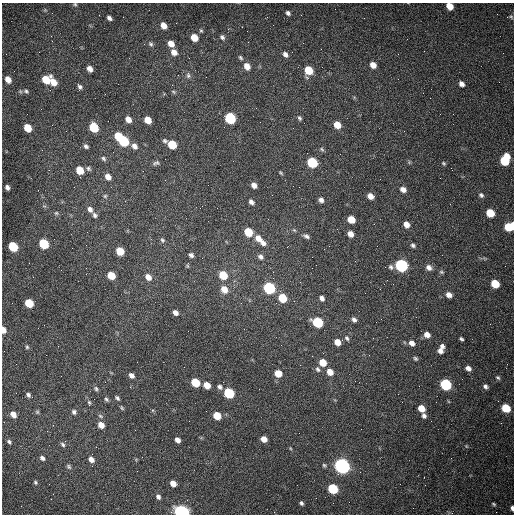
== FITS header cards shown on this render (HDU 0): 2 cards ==
NAXIS1  =                  512 /fastest changing axis
NAXIS2  =                  512 /next to fastest changing axis

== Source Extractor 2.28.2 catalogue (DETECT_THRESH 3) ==
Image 512 x 512 px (HDU 0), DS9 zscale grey, 1 PNG px = 1 image px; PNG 516 x 516 px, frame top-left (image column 1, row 512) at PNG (2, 3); no overlay
Background 1490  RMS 22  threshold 66.6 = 3 sigma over >= 5 px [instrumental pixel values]
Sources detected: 166; all 166 listed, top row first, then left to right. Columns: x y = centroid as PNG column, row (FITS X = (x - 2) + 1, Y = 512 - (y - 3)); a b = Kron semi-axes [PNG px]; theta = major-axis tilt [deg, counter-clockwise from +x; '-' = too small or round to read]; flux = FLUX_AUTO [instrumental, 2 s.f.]
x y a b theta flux
75 4 5 5 - 2100
450 6 6 5 - 17000
45 10 5 5 - 1700
288 13 4 4 - 3500
511 17 6 4 -43 1900
109 18 5 4 - 4900
164 25 7 5 -55 12000
201 30 5 4 - 1900
51 36 2 2 - 1400
194 37 6 5 - 22000
222 37 6 4 -50 3600
151 44 7 5 -49 3400
171 44 7 5 -47 14000
174 52 7 6 - 11000
285 54 6 5 - 5500
240 58 7 5 -51 2700
373 65 6 5 - 11000
247 66 7 6 - 14000
90 69 6 5 - 8700
308 70 6 6 - 40000
188 75 9 6 -83 4400
8 79 6 5 - 13000
46 80 6 6 - 35000
53 82 9 6 -62 17000
461 84 6 5 - 6400
80 86 7 5 -57 3900
26 91 6 5 - 2800
173 92 7 4 -21 2200
105 94 2 2 - 830
230 118 7 6 - 150000
299 118 7 5 -60 3100
128 119 7 5 -50 11000
148 120 6 5 - 22000
337 125 6 5 - 20000
94 127 7 6 - 67000
27 128 6 5 - 32000
293 128 2 2 - 710
404 131 2 2 - 680
118 136 6 5 - 43000
123 141 7 6 - 110000
165 141 6 5 - 3100
172 144 6 5 - 50000
86 146 6 5 - 3900
134 146 8 6 -43 7400
322 149 6 5 - 2500
103 158 7 5 -47 3300
505 160 9 6 71 68000
312 162 7 6 - 110000
409 162 5 5 - 1800
156 163 9 5 10 3500
444 163 6 4 -42 2000
88 168 7 5 -35 3400
80 170 6 5 - 32000
281 173 7 3 -45 1900
108 177 7 6 - 9900
254 185 5 5 - 8600
7 187 5 4 - 5100
299 187 2 2 - 910
403 189 6 5 - 9100
481 195 7 5 -45 3500
105 196 5 5 - 2400
370 196 6 5 - 11000
321 200 6 5 - 5500
251 202 6 4 -48 5200
90 209 8 6 -55 6500
56 213 5 5 - 2500
490 213 6 6 - 39000
95 215 7 5 -54 3800
351 219 6 5 - 25000
406 224 6 5 - 11000
513 225 5 2 - 12000
508 227 6 6 - 43000
294 230 6 4 -44 2000
248 232 6 5 - 42000
350 234 6 5 - 11000
306 236 8 5 -23 4100
258 238 9 6 -42 13000
162 240 7 5 -62 3100
263 243 6 5 - 5900
44 244 6 5 - 99000
413 245 6 5 - 3300
13 246 6 5 - 85000
120 251 6 5 - 36000
191 255 5 4 - 4500
260 257 7 6 - 5100
187 265 8 4 80 2000
401 265 7 6 - 280000
391 267 7 6 - 3900
429 267 8 7 - 7100
312 268 2 2 - 650
441 272 6 5 - 2400
111 275 6 5 - 32000
223 275 6 5 - 42000
148 277 7 6 - 12000
495 284 6 5 - 43000
269 288 7 6 - 200000
224 289 8 6 -55 17000
449 295 6 5 - 9000
282 298 6 5 - 50000
322 298 5 4 - 6100
29 303 6 5 - 55000
276 303 3 3 - 1300
175 313 6 4 -50 7200
381 319 2 2 - 880
354 320 6 5 - 4700
318 322 7 6 - 110000
3 330 6 4 -78 14000
427 335 6 5 - 11000
347 338 7 5 -60 3200
461 339 4 3 - 2600
337 342 6 5 - 15000
412 343 7 5 -35 7900
442 346 7 5 -34 4800
27 347 5 4 - 2100
440 351 6 6 - 7700
415 358 6 4 -44 2500
323 362 6 5 - 26000
468 368 7 5 -31 7300
318 369 8 6 -56 4000
330 372 7 6 - 16000
278 373 6 6 - 21000
131 375 6 4 -44 6400
498 378 7 5 -37 2800
195 382 6 5 - 50000
446 384 7 6 - 170000
207 385 6 5 - 17000
485 386 6 5 - 4100
220 387 7 6 - 4700
96 389 7 5 -59 2900
229 393 7 6 - 99000
28 395 5 4 - 3900
117 398 6 4 -48 3000
106 399 7 5 -57 3000
89 403 8 5 -83 3200
122 408 7 4 -50 2200
421 408 6 5 - 20000
506 408 6 5 - 49000
152 410 5 4 - 1800
37 412 6 5 - 2100
74 412 7 6 - 4400
13 414 6 5 - 11000
100 416 8 5 -27 3100
217 416 6 5 - 29000
424 416 7 5 -64 4700
189 421 2 2 - 700
101 425 7 6 - 14000
264 439 6 5 - 13000
177 440 5 4 - 8100
9 442 5 4 - 2800
63 444 8 5 -51 3500
466 446 5 4 - 1400
290 448 5 3 - 1400
42 458 6 5 - 4400
91 459 7 6 - 8900
324 465 6 5 - 2200
342 466 7 6 - 730000
69 467 7 5 -47 3200
35 482 5 4 - 2500
173 483 5 5 - 13000
333 489 6 6 - 92000
158 497 6 5 - 4200
316 498 2 2 - 3600
301 503 4 4 - 3000
494 504 6 4 -28 2100
512 508 4 3 - 4700
181 512 7 5 -19 530000
At the frame edge (FLAGS 8, measured only in part): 6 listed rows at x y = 75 4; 450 6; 513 225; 3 330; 512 508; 181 512